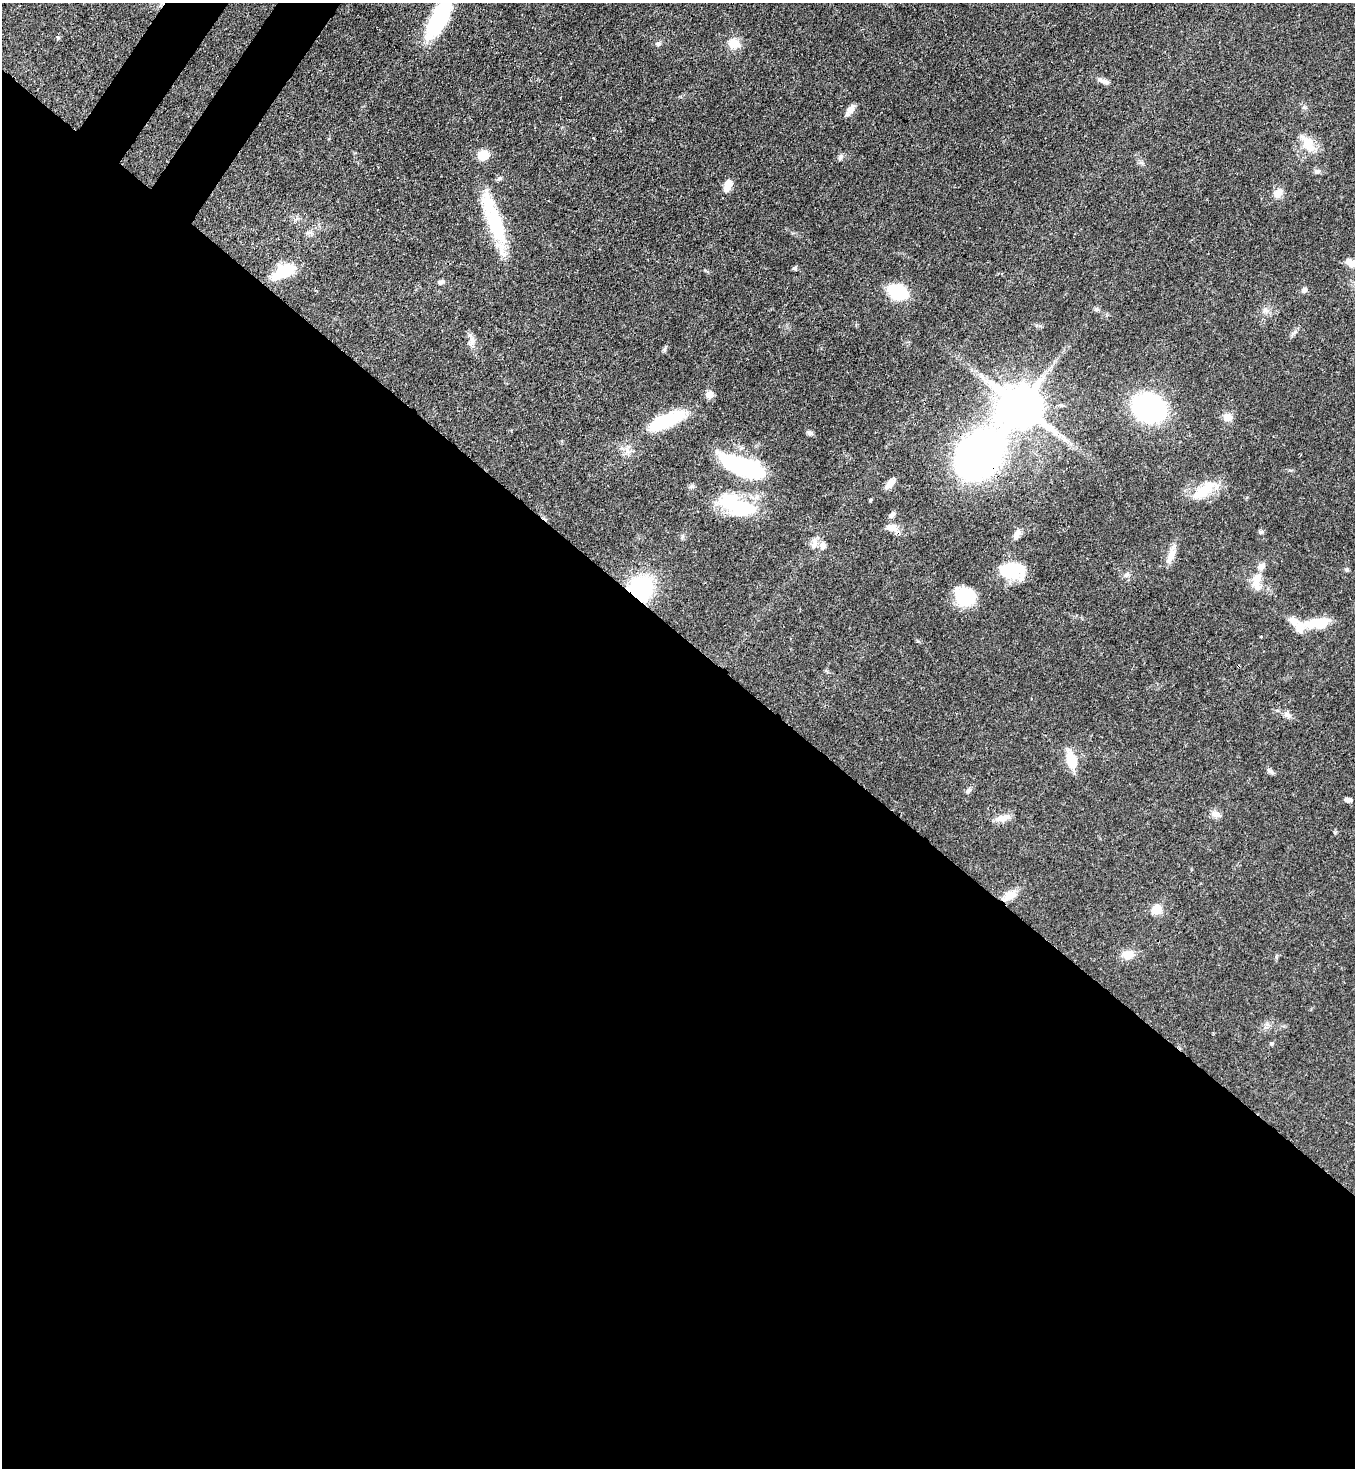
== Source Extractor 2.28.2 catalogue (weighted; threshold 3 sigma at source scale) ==
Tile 14 of 4 x 4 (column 2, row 4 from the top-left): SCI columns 1724-3076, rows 71-1536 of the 6011 x 5990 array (HDU 1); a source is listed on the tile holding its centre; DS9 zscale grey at full resolution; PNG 1357 x 1470 px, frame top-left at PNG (2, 3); no overlay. Shown black and unused: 58% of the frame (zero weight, under 3 of 4 exposures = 7% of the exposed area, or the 3 px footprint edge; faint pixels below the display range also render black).
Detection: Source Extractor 2.28.2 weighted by HDU 2 'WHT'; one run over the whole footprint, this tile lists its part. Background 0.0745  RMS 0.0039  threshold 0.0174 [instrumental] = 3 sigma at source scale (4.5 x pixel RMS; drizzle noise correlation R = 1.50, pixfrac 1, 0.05/0.05 arcsec/px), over >= 5 px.
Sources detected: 68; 1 inside a brighter object's white glare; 1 cosmic-ray / hot-pixel residue — not listed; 3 inside a brighter listed object's ellipse — not listed separately; the other 63 listed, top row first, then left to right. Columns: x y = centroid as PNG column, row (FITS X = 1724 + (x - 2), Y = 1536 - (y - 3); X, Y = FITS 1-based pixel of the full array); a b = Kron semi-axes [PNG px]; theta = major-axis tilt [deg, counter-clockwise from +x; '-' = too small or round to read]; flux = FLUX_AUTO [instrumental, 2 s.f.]
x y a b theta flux
439 18 47 16 62 34
58 37 5 5 - 0.52
734 43 16 13 -24 4.7
658 44 7 5 -15 0.85
1105 82 13 6 -19 1.7
850 110 14 6 54 2.7
1308 144 27 12 -61 7
483 155 10 9 - 7.8
841 156 8 5 83 0.88
1317 172 8 6 16 1.2
499 179 8 5 40 0.77
728 185 14 7 68 4.3
1278 193 12 10 39 2.8
496 224 59 18 -71 27
795 268 7 5 1 0.67
283 272 29 12 30 13
441 282 8 6 26 1
1304 290 7 6 - 1.2
898 292 12 8 -18 38
1097 309 7 5 -21 0.84
1293 333 12 3 40 0.92
471 341 16 7 81 2.3
664 349 7 5 71 0.75
709 395 10 10 - 2.2
1021 407 11 11 - 1800
1149 408 21 15 -23 100
1228 417 11 10 - 3
666 421 41 15 23 23
810 433 7 6 - 1.1
627 450 14 5 -71 1.9
979 455 53 30 54 220
742 467 38 15 -21 51
890 483 13 7 51 2.9
691 486 8 6 35 0.88
1205 489 30 15 40 11
870 500 4 3 - 0.46
743 509 35 23 -18 24
892 515 11 6 55 1.3
892 527 15 10 3 3.5
1261 532 6 5 - 0.69
1017 534 14 7 64 2.1
682 537 7 4 72 0.61
814 543 18 8 80 2.8
823 546 9 8 - 2.3
1171 556 21 9 68 4.2
1346 570 5 5 - 0.71
1012 571 28 17 -4 16
1257 579 21 11 74 5.1
641 589 27 23 65 32
965 596 22 20 -27 14
1317 623 28 11 7 12
1261 637 3 2 - 0.31
1287 715 11 7 -29 1.7
1071 760 21 12 -74 7.8
1271 772 13 5 -39 1.1
969 790 8 6 45 1.1
1348 800 7 5 -14 1.3
1216 814 13 8 -9 2.1
1002 818 20 8 10 3.2
1009 896 19 10 30 4.4
1157 909 6 6 - 15
1128 955 15 11 19 4.2
1271 1044 6 4 0 0.48
Overlapping masked pixels (flux is a lower limit): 3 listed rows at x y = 979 455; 641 589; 1009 896
Isophote crosses this tile's border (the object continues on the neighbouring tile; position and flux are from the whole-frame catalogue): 1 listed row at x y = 439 18
Unlisted compact peaks at least as high as the median listed source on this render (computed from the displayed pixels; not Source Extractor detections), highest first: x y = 1126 575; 1335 832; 1276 957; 918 641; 1304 107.